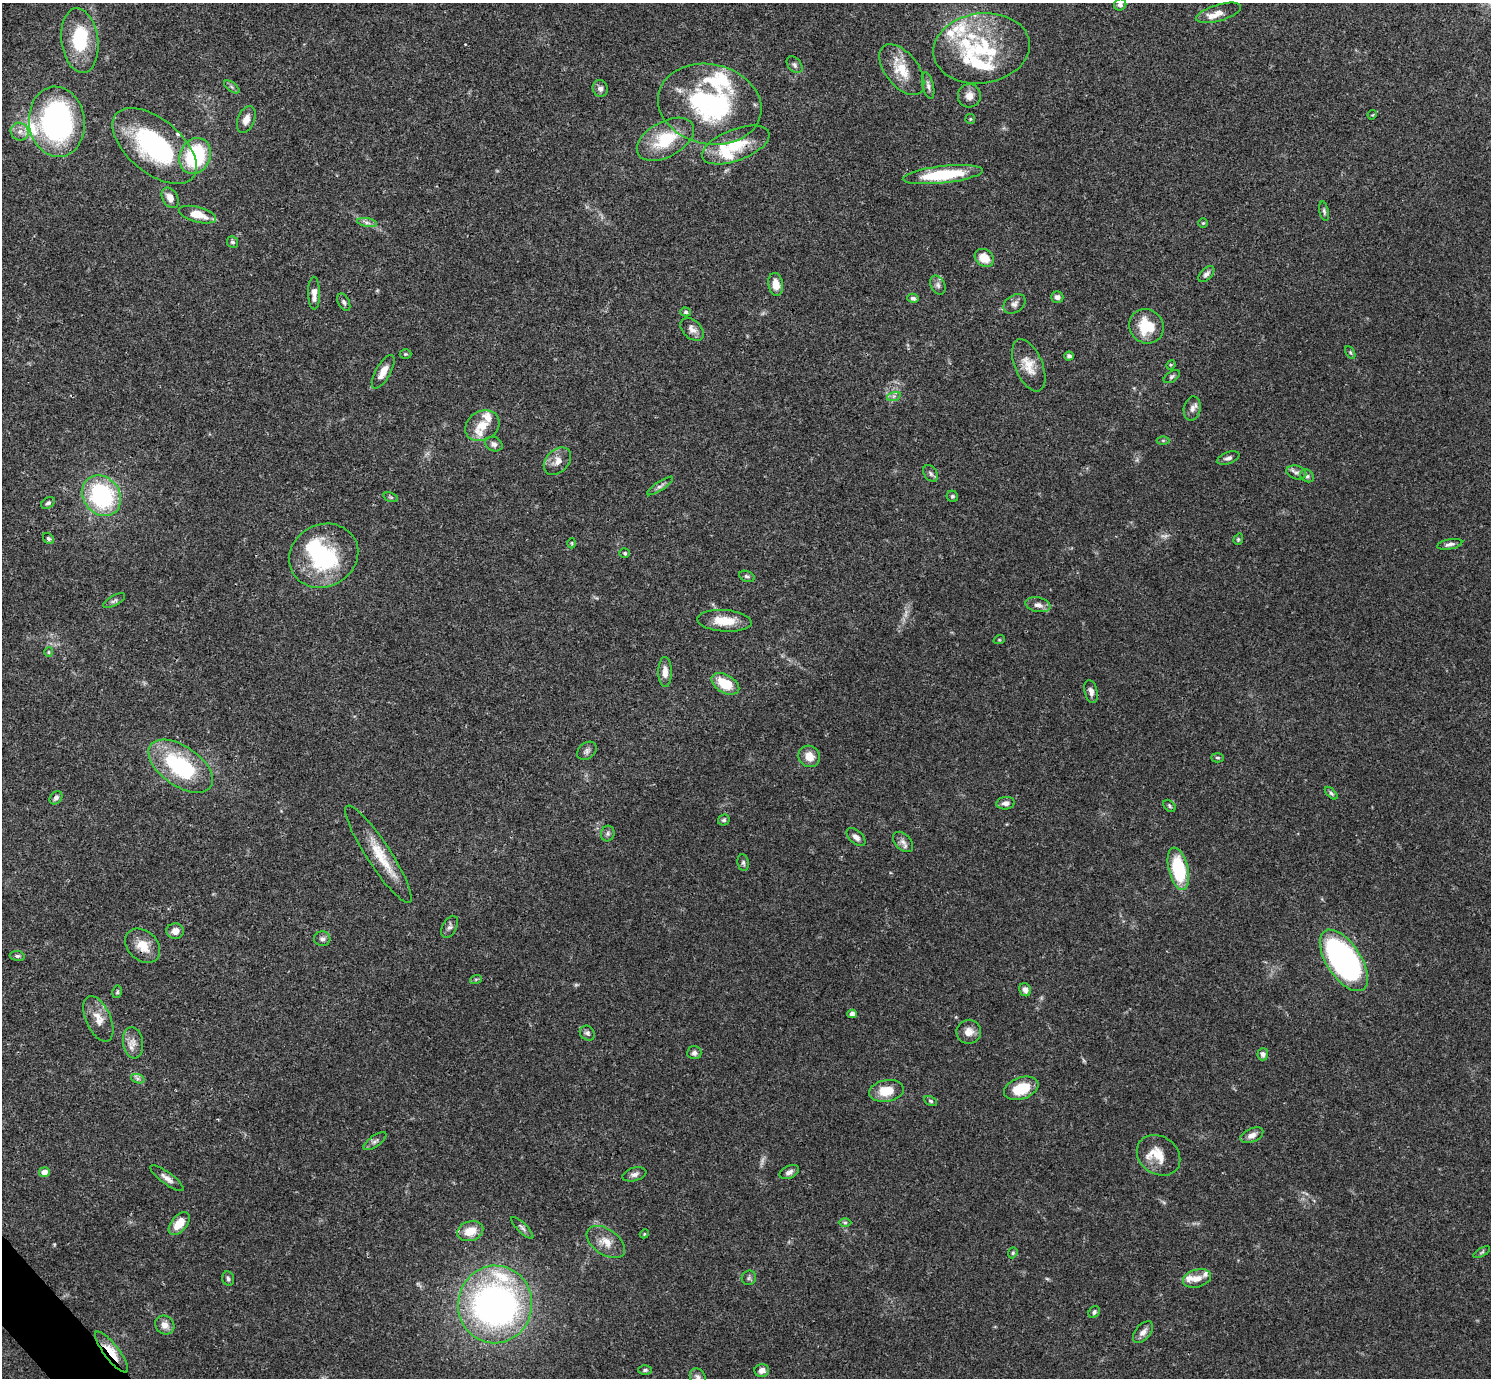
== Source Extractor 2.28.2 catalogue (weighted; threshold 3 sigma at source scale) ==
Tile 7 of 4 x 4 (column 3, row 2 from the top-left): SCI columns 2980-4468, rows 2909-4284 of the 5961 x 5958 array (HDU 1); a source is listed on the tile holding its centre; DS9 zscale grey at full resolution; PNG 1493 x 1380 px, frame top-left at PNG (2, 3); each listed source drawn as its Kron ellipse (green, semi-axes under 4 px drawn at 4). Shown black and unused: <1% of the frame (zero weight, under 3 of 4 exposures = <1% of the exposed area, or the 3 px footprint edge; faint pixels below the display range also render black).
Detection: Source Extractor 2.28.2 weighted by HDU 2 'WHT'; one run over the whole footprint, this tile lists its part. Background 0.0413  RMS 0.0026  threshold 0.0118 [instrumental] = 3 sigma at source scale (4.5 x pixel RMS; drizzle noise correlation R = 1.50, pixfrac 1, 0.05/0.05 arcsec/px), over >= 5 px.
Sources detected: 169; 7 too faint to see at this stretch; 4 inside a brighter object's white glare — neither listed nor drawn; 21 inside a brighter listed object's ellipse — not listed separately; the other 137 listed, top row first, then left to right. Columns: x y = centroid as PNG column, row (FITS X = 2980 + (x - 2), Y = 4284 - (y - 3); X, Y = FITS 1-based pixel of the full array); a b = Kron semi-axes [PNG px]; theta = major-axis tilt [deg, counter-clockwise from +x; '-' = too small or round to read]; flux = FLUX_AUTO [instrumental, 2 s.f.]
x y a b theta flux
1120 5 6 5 - 0.72
1219 13 23 8 16 2.6
80 41 32 18 -82 14
981 48 48 35 8 24
794 65 9 6 -50 0.86
902 70 29 16 -52 6.8
928 86 13 5 -77 0.99
232 87 9 4 -36 0.64
600 88 8 7 - 1.1
969 96 12 11 - 2.1
710 104 52 40 -12 42
1372 115 5 3 - 0.23
246 119 14 8 68 2.3
970 119 5 5 - 0.3
57 122 35 28 -84 66
20 132 9 8 - 1.7
665 139 31 17 29 12
736 145 36 15 21 10
154 146 50 27 -39 37
195 156 18 15 67 23
943 175 40 8 6 15
170 198 11 7 -60 2.1
1324 211 10 4 -77 0.59
197 215 19 7 -15 4.5
367 223 10 4 -11 0.86
1203 223 5 5 - 0.32
232 242 6 5 - 0.56
984 258 10 8 -38 4
1206 274 10 5 46 0.96
776 284 11 7 -81 3
938 285 10 7 -63 1
314 293 16 6 -89 2.1
1057 297 6 5 - 0.89
913 298 6 4 -14 0.69
344 302 9 5 -63 0.7
1014 304 12 8 35 1.3
686 312 5 4 - 0.43
1146 326 18 16 -45 8.1
692 329 14 9 -44 1.6
1350 352 7 4 -59 0.37
405 354 6 5 - 0.39
1069 356 4 4 - 0.8
1029 365 28 14 -67 4.5
1171 365 5 4 - 0.29
383 372 19 7 60 2.7
1172 377 9 5 33 0.59
894 396 7 4 18 0.63
1192 408 12 8 79 1.4
482 426 18 14 31 4
1163 441 6 4 0 0.38
494 444 9 7 -23 0.95
1228 458 12 6 20 0.97
557 461 16 11 45 2.5
1296 472 10 6 -17 1
931 473 9 6 -52 0.76
1307 476 7 6 - 0.68
660 486 15 4 34 0.93
102 496 21 18 -53 31
952 496 6 5 - 0.47
391 497 7 4 -19 0.41
48 503 7 5 35 0.65
48 539 6 5 - 0.59
1238 539 6 4 70 0.34
572 543 5 3 - 0.25
1450 544 13 5 11 0.99
625 553 5 5 - 0.45
324 556 35 31 29 22
747 576 8 5 -21 0.59
114 601 12 5 29 0.68
1038 605 13 7 -10 1.5
724 621 27 11 -4 5.6
999 640 6 3 18 0.26
49 652 5 4 - 0.31
665 672 15 6 -90 2.3
725 684 15 9 -29 7.4
1091 692 11 6 -77 1.3
587 751 11 8 37 0.99
809 756 11 10 - 3.1
1217 758 6 4 -2 0.42
181 766 37 20 -35 25
1331 793 8 4 -45 0.51
56 798 7 5 50 0.94
1006 803 9 6 6 1.2
1169 806 7 5 -43 0.48
724 820 6 5 - 0.48
608 834 8 7 - 0.7
856 837 11 6 -42 1.3
903 842 12 8 -45 1.4
378 854 58 12 -57 8.4
743 863 8 5 -80 0.6
1178 869 21 9 -76 17
449 927 12 7 63 0.95
175 931 8 7 - 2
322 939 8 7 - 0.95
143 946 19 14 -44 4.4
17 956 7 5 -7 0.57
1344 960 35 17 -56 91
476 979 6 4 19 0.34
1025 990 6 5 - 1.3
117 992 6 4 78 0.4
852 1014 4 4 - 1.4
98 1019 24 12 -66 3.7
969 1032 12 12 - 2.1
587 1033 8 7 - 0.73
133 1043 16 10 -82 2.2
694 1053 7 6 - 0.88
1263 1054 6 5 - 0.8
138 1079 7 4 -19 0.62
1021 1088 18 11 19 8.2
886 1091 17 11 9 5.6
931 1101 7 4 -27 0.43
1252 1135 12 7 23 1.6
375 1141 13 5 35 0.92
1159 1155 23 18 -36 5.3
44 1172 5 5 - 2.1
789 1172 10 6 25 1
634 1174 12 6 15 1.1
167 1178 20 6 -36 1.6
845 1222 6 4 0 0.46
179 1223 13 7 50 4.7
522 1228 14 5 -44 0.81
470 1231 13 9 18 4.3
644 1234 4 3 - 0.25
606 1242 21 13 -35 3.7
1482 1252 9 4 30 0.45
1013 1253 6 4 69 0.38
749 1278 7 7 - 0.63
1197 1278 14 9 15 2.4
228 1279 7 6 - 0.57
495 1304 39 37 83 110
1094 1312 6 5 - 0.56
165 1325 10 8 -43 2
1143 1332 13 7 49 1.4
112 1352 25 7 -52 4.9
645 1370 6 4 2 0.48
762 1370 7 6 - 1.7
698 1377 9 7 -60 1.2
Overlapping masked pixels (flux is a lower limit): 3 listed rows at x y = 736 145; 143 946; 112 1352
Isophote crosses this tile's border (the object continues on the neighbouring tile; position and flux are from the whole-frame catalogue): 2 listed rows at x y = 1120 5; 698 1377